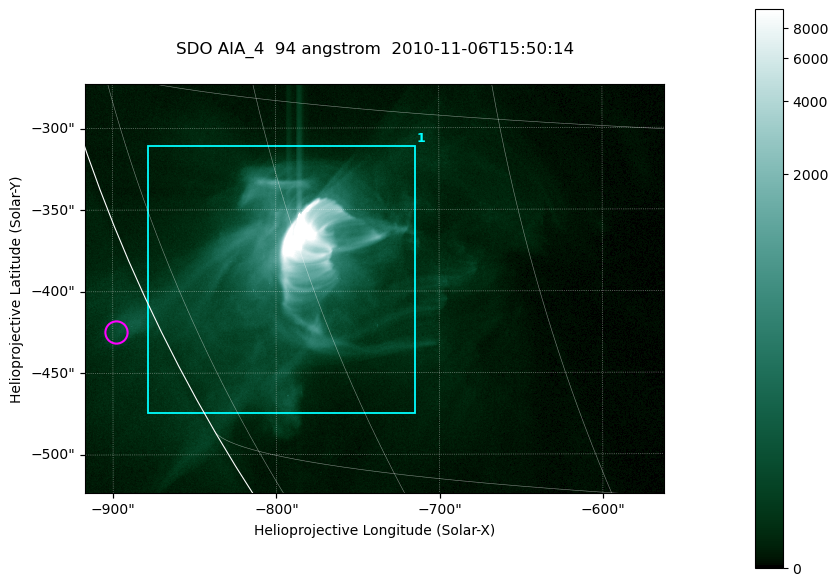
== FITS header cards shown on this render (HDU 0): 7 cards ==
TELESCOP= 'SDO     '           /
INSTRUME= 'AIA_4   '           /
WAVELNTH=                   94 /
WAVEUNIT= 'angstrom'           /
DATE-OBS= '2010-11-06T15:50:14.12' /
CTYPE1  = 'HPLN-TAN'           /
CTYPE2  = 'HPLT-TAN'           /

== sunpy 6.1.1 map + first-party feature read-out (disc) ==
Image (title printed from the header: SDO AIA_4  94 angstrom  2010-11-06T15:50:14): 591 x 417 px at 0.6 arcsec/px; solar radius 968 arcsec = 1614 px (partial field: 2.7% of the solar disc is inside the frame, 89% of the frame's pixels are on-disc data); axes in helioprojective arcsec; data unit not stated in the header (colour bar unlabelled)
Pointing: header CRPIX1/2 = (2053.81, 2042.90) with CRVAL1/2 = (0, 0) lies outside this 591 x 417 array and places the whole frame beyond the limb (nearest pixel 1.36 R_sun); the SolarSoft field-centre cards XCEN/YCEN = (-739.4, -398.4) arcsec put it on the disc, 769 arcsec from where CRPIX/CRVAL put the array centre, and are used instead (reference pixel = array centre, CRVAL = XCEN/YCEN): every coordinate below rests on XCEN/YCEN
Orientation: roll -0.138 deg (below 1 deg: not rotated)
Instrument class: DISC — disc imager (sunpy class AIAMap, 94 A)
Bright regions (active regions / flare kernels): reference = the on-disc median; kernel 5 px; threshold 5 sigma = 84.2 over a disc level ~15.6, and >= 1.15x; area >= 246 px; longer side >= 5 px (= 3 arcsec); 1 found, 1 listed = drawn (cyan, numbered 1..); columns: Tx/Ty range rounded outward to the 2 arcsec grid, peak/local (2 s.f.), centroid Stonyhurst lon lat
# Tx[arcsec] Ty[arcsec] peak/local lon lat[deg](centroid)
1 -880..-714 -476..-310 1053 -61 -22
Off-limb structures (1.02-1.3 R_sun): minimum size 123 px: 1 found; the strongest spans PA ~115 deg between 1.02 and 1.04 R_sun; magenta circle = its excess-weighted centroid (no pixel of it reaches 25% of the colour bar: the marked point is dim): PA ~115 deg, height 1.03 R_sun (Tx ~-898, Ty ~-424 arcsec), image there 2.5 x the reference